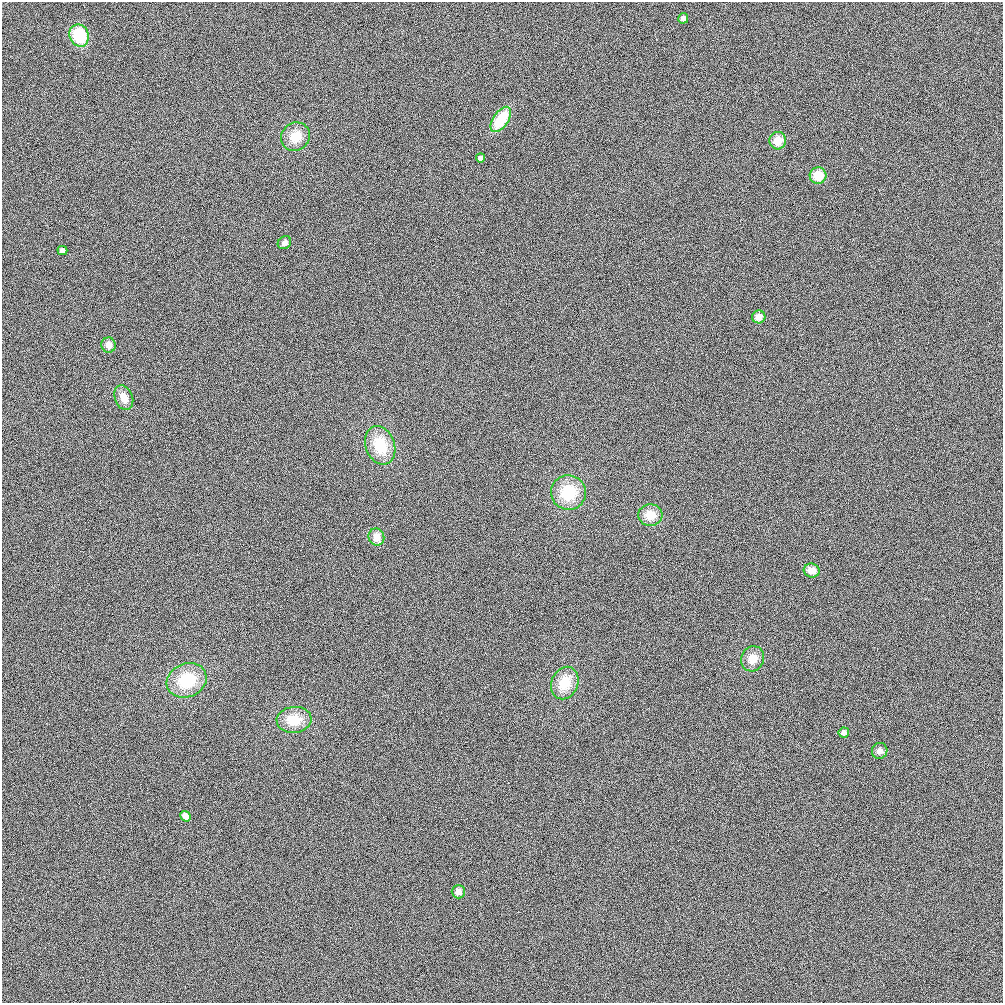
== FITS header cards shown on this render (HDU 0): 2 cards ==
NAXIS1  =                 1001 / length of data axis 1
NAXIS2  =                 1001 / length of data axis 2

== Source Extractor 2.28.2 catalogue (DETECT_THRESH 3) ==
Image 1001 x 1001 px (HDU 0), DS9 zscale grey, 1 PNG px = 1 image px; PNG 1005 x 1005 px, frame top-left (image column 1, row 1001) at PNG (2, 2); each listed source drawn as its Kron ellipse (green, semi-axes under 4 px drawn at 4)
Background 250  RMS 16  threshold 46.8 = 3 sigma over >= 5 px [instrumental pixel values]
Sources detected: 25; all 25 listed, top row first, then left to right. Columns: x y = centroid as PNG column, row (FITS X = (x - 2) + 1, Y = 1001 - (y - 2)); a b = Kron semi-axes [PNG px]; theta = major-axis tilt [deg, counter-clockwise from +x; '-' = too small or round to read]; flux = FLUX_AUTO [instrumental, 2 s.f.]
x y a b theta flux
683 18 5 5 - 4400
79 36 11 9 -70 47000
501 119 14 7 55 40000
295 137 15 13 37 20000
778 141 8 8 - 15000
480 158 4 4 - 6200
818 176 8 8 - 21000
284 243 7 6 - 4900
62 251 5 4 - 5000
759 317 6 6 - 10000
109 345 7 7 - 8900
124 398 13 9 -68 12000
380 445 20 14 -70 36000
568 493 17 17 - 40000
650 515 12 11 - 17000
376 537 9 7 -75 12000
812 570 8 7 - 11000
753 659 13 11 67 13000
187 680 20 16 23 44000
565 683 17 13 67 27000
294 720 17 13 4 26000
844 733 5 5 - 4000
880 751 8 7 - 5800
186 816 6 5 - 11000
458 892 7 6 - 7300